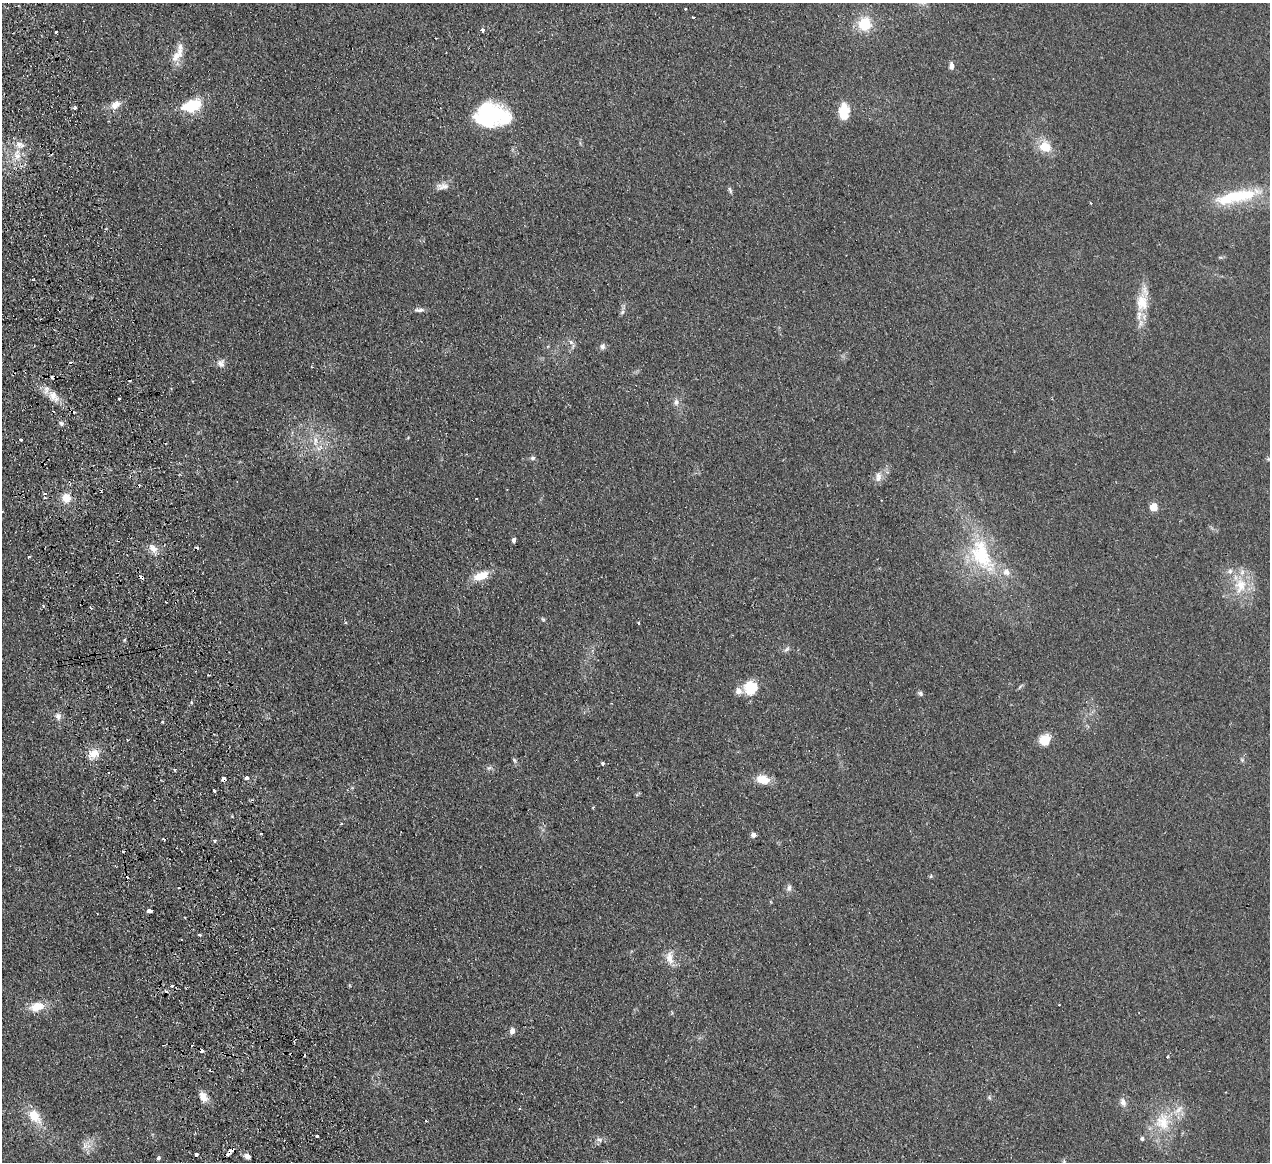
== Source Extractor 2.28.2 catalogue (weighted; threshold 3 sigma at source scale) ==
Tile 11 of 4 x 4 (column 3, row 3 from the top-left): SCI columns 2590-3857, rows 1439-2598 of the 5180 x 5078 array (HDU 1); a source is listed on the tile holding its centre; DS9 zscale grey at full resolution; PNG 1272 x 1164 px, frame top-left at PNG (2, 3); no overlay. Shown black and unused: <1% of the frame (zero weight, under 2 of 3 exposures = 3% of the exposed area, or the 3 px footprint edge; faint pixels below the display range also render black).
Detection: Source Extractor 2.28.2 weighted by HDU 2 'WHT'; one run over the whole footprint, this tile lists its part. Background 0.107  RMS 0.011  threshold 0.0476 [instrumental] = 3 sigma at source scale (4.5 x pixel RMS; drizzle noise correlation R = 1.50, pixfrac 1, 0.05/0.05 arcsec/px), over >= 5 px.
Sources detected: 119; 3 inside a brighter object's white glare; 18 cosmic-ray / hot-pixel residue — not listed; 6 inside a brighter listed object's ellipse — not listed separately; the other 92 listed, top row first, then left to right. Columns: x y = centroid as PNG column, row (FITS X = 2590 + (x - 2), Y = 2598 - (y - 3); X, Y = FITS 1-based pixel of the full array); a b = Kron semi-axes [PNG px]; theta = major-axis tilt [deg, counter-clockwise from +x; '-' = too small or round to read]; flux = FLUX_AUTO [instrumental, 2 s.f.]
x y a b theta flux
693 17 3 3 - 2.7
864 24 15 14 - 28
482 30 4 3 - 6.8
56 32 3 3 - 1.7
177 55 23 9 51 12
951 66 8 5 -90 4.5
115 105 14 9 35 8.8
192 106 20 12 18 36
75 108 3 3 - 3.2
844 111 18 10 89 21
490 112 28 19 -7 83
20 144 14 7 -24 6.8
1045 147 11 9 -14 23
17 155 13 9 -69 11
443 186 19 9 6 7.1
730 190 10 4 -65 1.9
1237 196 61 14 12 61
1090 202 3 2 - 0.86
1142 303 26 16 -90 25
419 310 15 5 2 3.7
622 312 7 5 46 2.2
571 342 7 6 - 2.9
603 347 8 6 87 3.2
221 363 11 10 - 5.3
312 367 3 3 - 1.3
53 396 13 9 78 7.9
119 399 3 3 - 2.1
676 402 10 7 70 4
61 423 7 5 -66 2.1
20 440 3 3 - 6.8
315 441 15 4 82 4.9
533 458 7 5 1 2.1
878 477 15 8 87 6.4
44 493 4 3 - 1.8
45 498 3 2 - 1.1
66 498 12 11 - 12
476 498 3 2 - 1.2
1153 507 5 5 - 37
514 540 6 4 71 2.7
153 548 14 8 -49 8.3
981 554 49 27 -66 83
29 557 3 2 - 1.4
481 576 20 10 20 16
141 577 5 3 - 10
1240 585 24 18 79 30
166 602 2 2 - 0.99
43 606 4 3 - 1.2
543 619 6 4 -43 1.4
124 640 5 3 - 1.1
787 649 11 4 46 2.4
1020 687 8 3 45 1.5
750 690 19 11 -81 21
920 693 7 6 - 2
58 716 9 7 -78 4.5
162 722 3 3 - 3.6
1045 740 13 11 35 15
94 754 13 10 15 12
514 760 6 5 - 1.7
603 763 3 3 - 5.6
175 769 4 2 - 1.2
247 778 4 3 - 6.4
224 779 4 4 - 8.3
763 779 12 8 -13 20
214 790 3 3 - 3.8
341 824 3 3 - 1.4
753 835 6 5 - 4.1
214 840 4 3 - 3
931 876 5 5 - 1.3
179 888 3 3 - 0.99
789 888 10 6 83 3.3
149 910 5 4 - 13
200 935 4 3 - 1.6
670 958 20 9 -84 10
172 986 3 3 - 4.8
37 1007 18 11 15 16
512 1031 7 6 - 4.6
1168 1057 3 3 - 1.9
203 1097 14 8 -60 9.1
989 1097 6 4 -48 1.5
1123 1102 12 8 -71 5.4
34 1116 17 11 -49 22
425 1120 3 3 - 1.7
1163 1122 27 21 89 37
317 1136 3 3 - 3.8
1142 1139 5 5 - 2.4
599 1140 9 6 -19 3.4
85 1146 10 8 -53 6.1
231 1150 5 3 - 6
196 1154 3 3 - 6.6
247 1156 7 6 - 4.7
158 1158 4 3 - 2.6
1064 1161 6 5 - 1.7
Overlapping masked pixels (flux is a lower limit): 3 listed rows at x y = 141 577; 224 779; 231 1150
Isophote crosses this tile's border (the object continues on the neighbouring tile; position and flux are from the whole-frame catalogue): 1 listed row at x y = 1064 1161